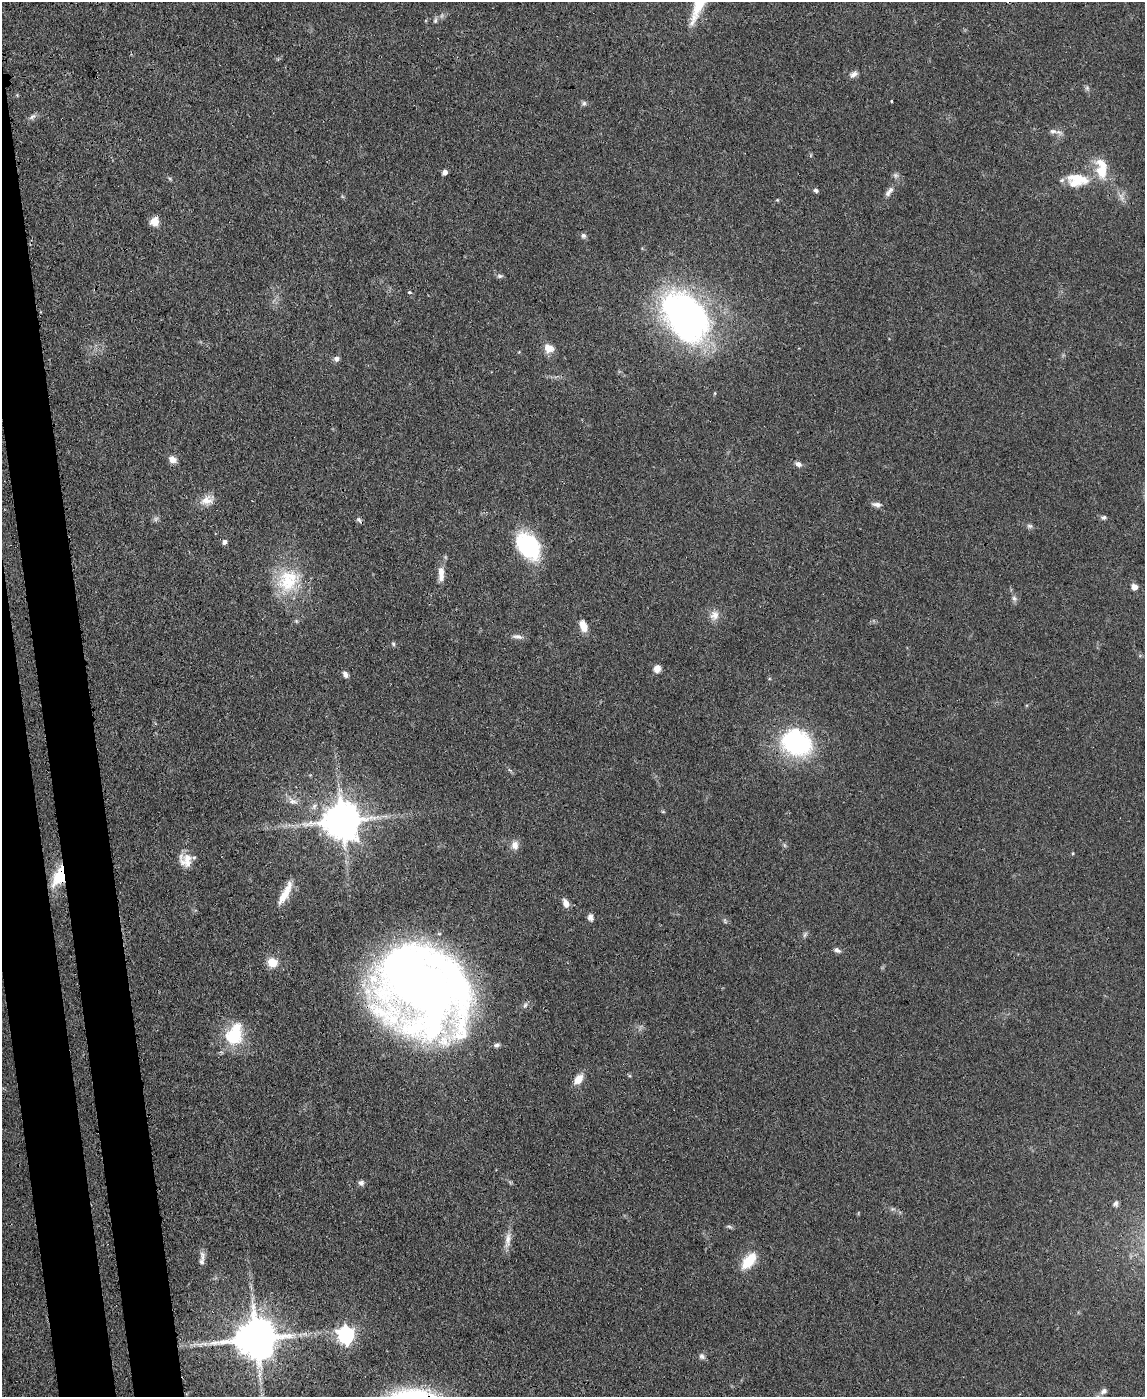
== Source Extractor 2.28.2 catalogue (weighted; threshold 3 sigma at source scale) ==
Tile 7 of 4 x 3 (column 3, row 2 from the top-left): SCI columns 2356-3498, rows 1597-2991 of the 4717 x 4694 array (HDU 1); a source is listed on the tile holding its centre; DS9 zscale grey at full resolution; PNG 1147 x 1399 px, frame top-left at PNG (2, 2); no overlay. Shown black and unused: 6% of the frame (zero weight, under 3 of 4 exposures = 9% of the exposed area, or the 3 px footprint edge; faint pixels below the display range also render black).
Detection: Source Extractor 2.28.2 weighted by HDU 2 'WHT'; one run over the whole footprint, this tile lists its part. Background 0.081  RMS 0.0043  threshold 0.0196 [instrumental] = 3 sigma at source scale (4.5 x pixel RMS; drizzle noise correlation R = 1.50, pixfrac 1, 0.05/0.05 arcsec/px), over >= 5 px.
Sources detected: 72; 1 too faint to see at this stretch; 1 cosmic-ray / hot-pixel residue — not listed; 1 inside a brighter listed object's ellipse — not listed separately; the other 69 listed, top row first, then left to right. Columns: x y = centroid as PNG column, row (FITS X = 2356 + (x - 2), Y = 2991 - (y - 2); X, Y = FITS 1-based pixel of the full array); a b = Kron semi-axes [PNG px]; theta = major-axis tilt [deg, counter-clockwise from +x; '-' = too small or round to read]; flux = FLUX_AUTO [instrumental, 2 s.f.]
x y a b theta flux
435 20 7 5 88 0.95
854 74 11 7 31 1.9
1087 88 5 5 - 0.87
17 95 4 4 - 0.42
891 101 3 3 - 0.66
584 103 8 6 75 0.97
33 116 10 6 29 1.5
1053 131 10 7 -2 1.8
1101 169 23 12 -85 13
445 172 5 4 - 2.2
1077 180 30 17 0 13
816 190 6 5 - 1
889 191 16 6 51 2.4
777 200 5 4 - 0.42
154 221 11 10 - 4
583 236 8 7 - 1.1
499 276 7 5 -19 0.99
409 292 5 4 - 0.61
686 317 45 30 -51 190
549 348 13 10 -20 4.2
336 359 7 7 - 1.6
173 459 9 7 -26 2.9
798 464 9 6 -25 1.6
207 500 18 12 14 4.7
877 505 11 6 -8 1.9
1104 517 7 5 24 0.98
359 520 10 4 -59 1
1029 526 8 5 -19 1
224 542 6 5 - 1.5
528 546 25 19 -51 44
441 574 21 8 -88 4.3
288 580 35 28 46 23
1134 587 6 6 - 2.7
1014 598 8 6 -73 1.3
714 615 13 12 - 3.6
296 621 6 5 - 0.63
583 626 14 8 -73 4.3
517 636 15 6 -10 1.9
393 644 6 4 -69 0.68
657 669 8 7 - 3.2
345 674 7 5 -60 1.8
796 742 31 26 -27 57
293 801 15 8 -34 3
663 812 6 3 -19 0.47
342 820 11 10 - 1300
515 845 12 9 -77 3
784 845 6 4 -71 0.66
186 860 17 15 -50 6.2
59 876 22 13 67 17
285 894 31 8 62 7.4
566 903 9 6 -65 3.4
590 917 9 7 -79 1.7
805 934 9 3 45 0.79
837 950 9 6 -26 1.4
272 962 10 8 -20 6.9
424 989 68 56 -36 620
234 1035 28 19 70 20
496 1045 8 5 9 1.2
578 1079 14 9 51 4.3
361 1183 7 7 - 1.4
1115 1204 7 6 - 1.2
508 1240 25 7 82 3.9
202 1256 15 6 -80 2
749 1261 22 11 50 11
346 1335 7 7 - 150
256 1338 12 11 - 1600
200 1344 12 5 11 2.3
702 1356 9 7 -49 1.4
1104 1391 9 6 34 1.7
Overlapping masked pixels (flux is a lower limit): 4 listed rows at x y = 1077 180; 342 820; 59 876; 424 989